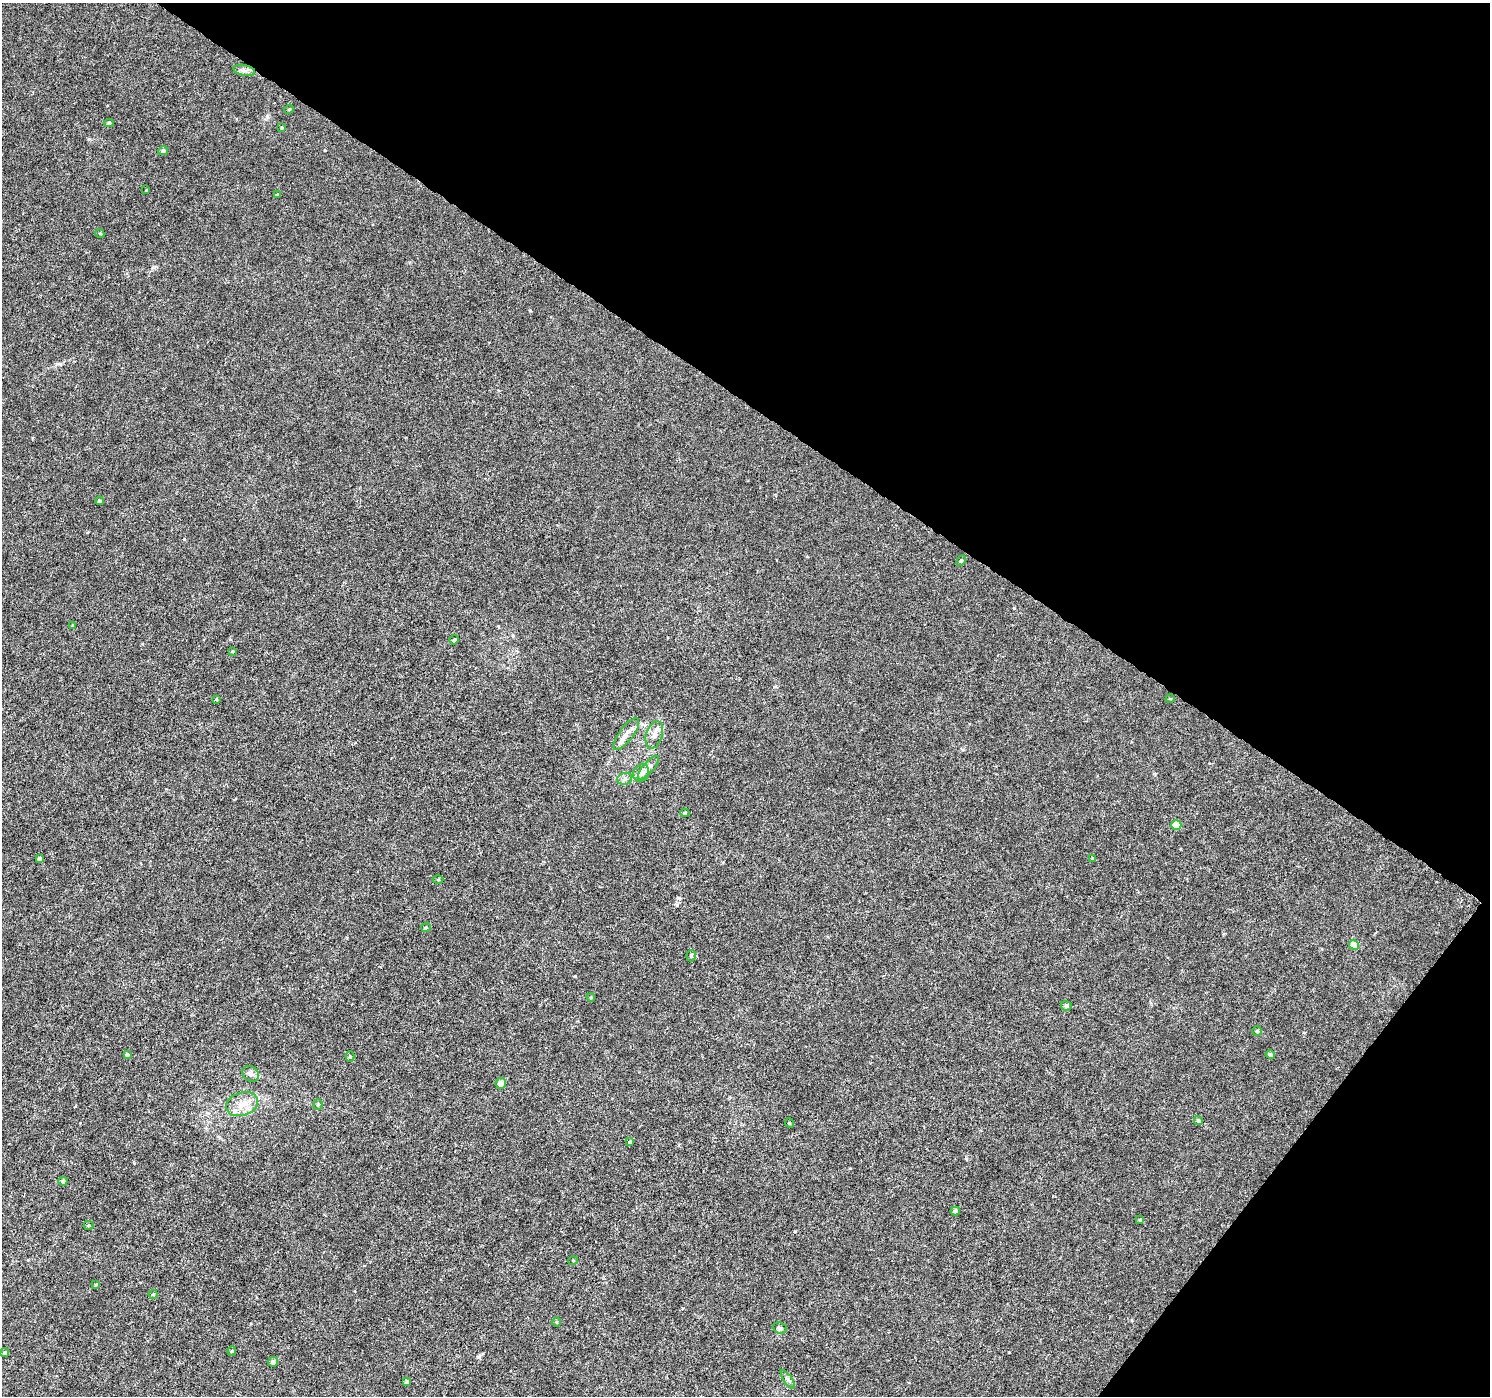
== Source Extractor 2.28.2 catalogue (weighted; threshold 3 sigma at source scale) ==
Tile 8 of 4 x 4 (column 4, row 2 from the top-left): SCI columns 4467-5954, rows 2971-4364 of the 5962 x 6006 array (HDU 1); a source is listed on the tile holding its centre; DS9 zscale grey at full resolution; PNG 1492 x 1398 px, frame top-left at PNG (2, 3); each listed source drawn as its Kron ellipse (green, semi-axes under 4 px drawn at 4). Shown black and unused: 34% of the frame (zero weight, under 4 of 8 exposures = <1% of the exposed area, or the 3 px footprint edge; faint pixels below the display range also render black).
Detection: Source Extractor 2.28.2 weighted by HDU 2 'WHT'; one run over the whole footprint, this tile lists its part. Background 5.21e-04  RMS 0.001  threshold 0.00409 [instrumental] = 3 sigma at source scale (4.09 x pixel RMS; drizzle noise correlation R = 1.36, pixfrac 0.8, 0.0396/0.0396 arcsec/px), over >= 5 px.
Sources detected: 56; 1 inside a brighter listed object's ellipse — not listed separately; the other 55 listed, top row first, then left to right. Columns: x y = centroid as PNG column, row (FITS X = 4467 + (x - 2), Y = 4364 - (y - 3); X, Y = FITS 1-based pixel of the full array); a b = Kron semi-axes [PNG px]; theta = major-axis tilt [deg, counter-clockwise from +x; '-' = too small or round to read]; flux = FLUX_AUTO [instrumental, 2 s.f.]
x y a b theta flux
244 70 11 5 -11 0.35
289 109 5 4 - 0.11
109 123 5 4 - 0.14
282 127 4 3 - 0.085
163 151 5 4 - 0.23
146 190 3 2 - 0.076
277 195 3 3 - 0.13
100 234 4 3 - 0.068
99 501 4 4 - 0.14
961 561 5 4 - 0.13
73 626 4 3 - 0.14
454 640 5 4 - 0.15
233 651 4 3 - 0.075
216 699 3 3 - 0.081
1170 699 4 3 - 0.086
626 734 19 7 53 0.62
654 735 14 8 72 0.62
648 768 15 5 49 0.4
641 773 9 7 62 0.5
625 779 7 5 20 0.26
685 813 4 4 - 0.13
1176 825 5 5 - 1.9
39 858 3 3 - 0.19
1093 858 4 4 - 0.13
438 879 5 3 - 0.088
426 927 5 4 - 0.14
1354 945 5 4 - 1.7
691 956 6 4 74 0.16
591 998 4 4 - 0.098
1066 1006 5 5 - 0.27
1257 1031 5 5 - 0.14
127 1055 4 3 - 0.21
1270 1055 4 4 - 0.19
350 1057 5 4 - 0.17
251 1074 9 7 -39 0.33
501 1083 5 5 - 0.53
242 1104 16 11 17 1.2
318 1105 5 4 - 0.11
1198 1120 4 4 - 0.16
789 1123 5 3 - 0.067
630 1142 4 3 - 0.13
63 1181 4 4 - 0.27
955 1211 5 4 - 0.41
1140 1220 4 3 - 0.08
89 1225 5 4 - 0.11
573 1261 5 3 - 0.073
96 1284 4 3 - 0.086
153 1294 4 4 - 0.1
556 1322 5 3 - 0.081
780 1328 7 5 -20 0.19
232 1351 4 4 - 0.1
5 1353 4 4 - 0.18
273 1362 5 4 - 0.25
788 1379 10 3 -55 0.18
407 1382 4 3 - 0.19
Unlisted compact peaks at least as high as the median listed source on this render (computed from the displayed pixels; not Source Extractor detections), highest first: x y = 530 311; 1014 608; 184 539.